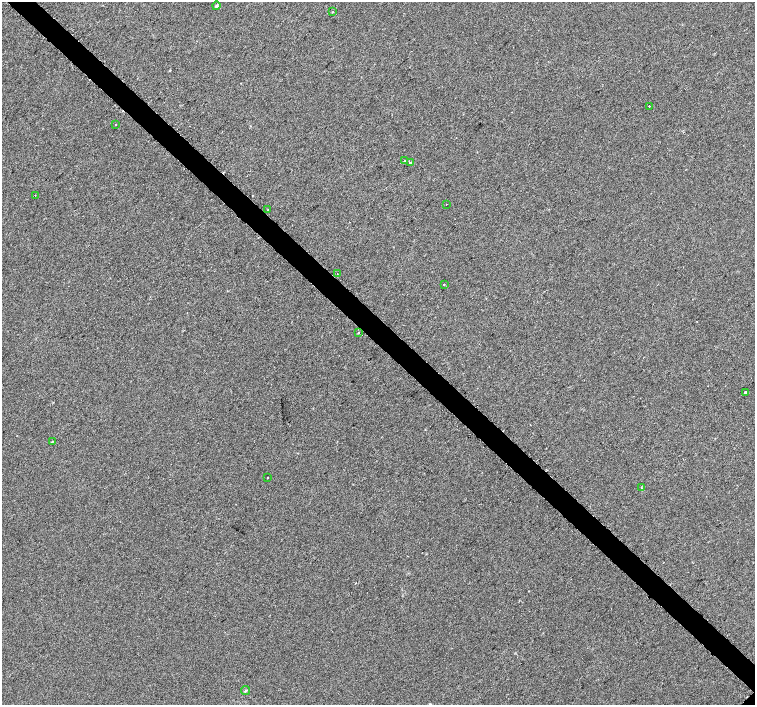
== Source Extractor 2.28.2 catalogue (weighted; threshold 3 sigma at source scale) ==
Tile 11 of 4 x 4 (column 3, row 3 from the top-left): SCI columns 3066-4571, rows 1613-3018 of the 6096 x 6087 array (HDU 1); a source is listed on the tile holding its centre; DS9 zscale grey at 2 x 2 block average (1 PNG px = mean of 2 x 2 image px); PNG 757 x 707 px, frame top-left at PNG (2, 2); each listed source drawn as its Kron ellipse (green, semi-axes under 4 px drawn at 4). Shown black and unused: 4% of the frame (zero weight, under 2 of 3 exposures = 2% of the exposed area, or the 3 px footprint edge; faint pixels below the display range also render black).
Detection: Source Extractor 2.28.2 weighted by HDU 2 'WHT'; one run over the whole footprint, this tile lists its part. Background 0.00785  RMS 0.0056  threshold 0.0252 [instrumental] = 3 sigma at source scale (4.5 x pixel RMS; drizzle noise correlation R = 1.50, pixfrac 1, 0.0396/0.0396 arcsec/px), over >= 5 px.
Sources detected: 19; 2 cosmic-ray / hot-pixel residue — neither listed nor drawn; the other 17 listed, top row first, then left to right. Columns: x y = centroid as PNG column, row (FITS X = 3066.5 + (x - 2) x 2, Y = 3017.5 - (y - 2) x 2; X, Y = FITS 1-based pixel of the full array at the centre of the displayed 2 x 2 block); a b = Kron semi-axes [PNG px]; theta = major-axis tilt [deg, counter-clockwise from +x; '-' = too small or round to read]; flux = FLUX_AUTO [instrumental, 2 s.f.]
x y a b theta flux
216 6 4 3 - 1.6
333 12 2 2 - 2.2
649 106 2 2 - 2.7
115 125 2 2 - 0.55
404 161 2 2 - 2.6
410 163 2 2 - 12
35 195 2 2 - 0.5
446 204 2 2 - 3.1
268 210 2 2 - 4.1
337 274 2 2 - 0.49
444 285 2 2 - 1.9
359 333 2 2 - 0.77
745 392 2 2 - 3.6
52 441 3 2 - 0.97
268 477 2 2 - 1.1
641 488 2 2 - 2.2
246 691 4 2 - 1.2
Diffuse or blended objects may show on this block-average render without a row.